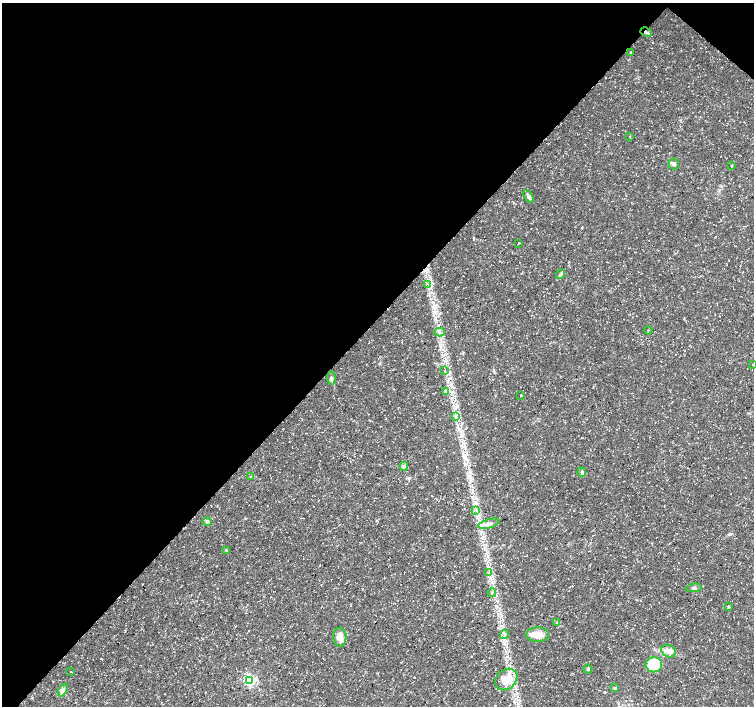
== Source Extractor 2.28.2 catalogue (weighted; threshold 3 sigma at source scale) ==
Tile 2 of 4 x 4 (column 2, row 1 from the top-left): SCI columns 1509-3011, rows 4456-5862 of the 6016 x 6028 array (HDU 1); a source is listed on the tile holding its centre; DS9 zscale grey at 2 x 2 block average (1 PNG px = mean of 2 x 2 image px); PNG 756 x 708 px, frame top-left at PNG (2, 3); each listed source drawn as its Kron ellipse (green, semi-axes under 4 px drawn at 4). Shown black and unused: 46% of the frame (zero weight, under 3 of 5 exposures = <1% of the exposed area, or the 3 px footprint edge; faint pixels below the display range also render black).
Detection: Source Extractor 2.28.2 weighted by HDU 2 'WHT'; one run over the whole footprint, this tile lists its part. Background 0.0309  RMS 0.0024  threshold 0.0109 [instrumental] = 3 sigma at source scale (4.5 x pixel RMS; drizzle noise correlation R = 1.50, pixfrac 1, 0.0396/0.0396 arcsec/px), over >= 5 px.
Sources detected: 41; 1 cosmic-ray / hot-pixel residue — neither listed nor drawn; the other 40 listed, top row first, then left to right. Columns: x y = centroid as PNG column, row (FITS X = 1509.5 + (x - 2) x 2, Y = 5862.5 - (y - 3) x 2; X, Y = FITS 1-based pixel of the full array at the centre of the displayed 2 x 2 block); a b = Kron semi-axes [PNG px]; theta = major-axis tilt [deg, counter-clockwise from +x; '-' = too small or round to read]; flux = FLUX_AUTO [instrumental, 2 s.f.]
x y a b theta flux
646 32 6 2 -27 0.97
631 52 2 2 - 0.33
629 136 2 2 - 0.27
674 164 5 5 - 1.5
732 165 4 2 - 0.33
529 196 7 3 -57 2
519 243 3 2 - 0.26
560 274 5 3 - 1
428 284 3 2 - 0.34
648 330 4 2 - 0.37
440 332 5 2 - 0.72
753 364 2 2 - 0.25
445 371 3 2 - 0.36
331 378 6 4 -85 1.4
446 391 3 3 - 3.7
521 395 3 2 - 0.41
455 416 3 2 - 0.5
404 466 4 3 - 0.77
582 472 4 4 - 1.1
251 477 3 3 - 0.56
476 510 3 2 - 0.52
207 522 4 3 - 0.94
489 524 11 4 16 2.6
226 550 4 2 - 0.44
488 573 3 2 - 0.54
694 588 8 3 8 0.99
492 592 4 2 - 0.63
728 606 3 2 - 0.54
557 623 3 2 - 0.45
504 634 5 3 - 1
538 635 11 7 1 7.8
340 637 9 6 -87 5.1
668 651 8 6 -30 2.9
654 665 8 7 - 20
588 669 4 3 - 0.77
71 672 2 2 - 0.28
506 679 12 9 43 11
250 681 4 4 - 80
615 688 4 3 - 0.73
63 690 7 3 62 1.5
Overlapping masked pixels (flux is a lower limit): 1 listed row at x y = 646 32
Isophote crosses this tile's border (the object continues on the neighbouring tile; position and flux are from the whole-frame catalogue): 1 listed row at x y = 753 364
Diffuse or blended objects may show on this block-average render without a row.